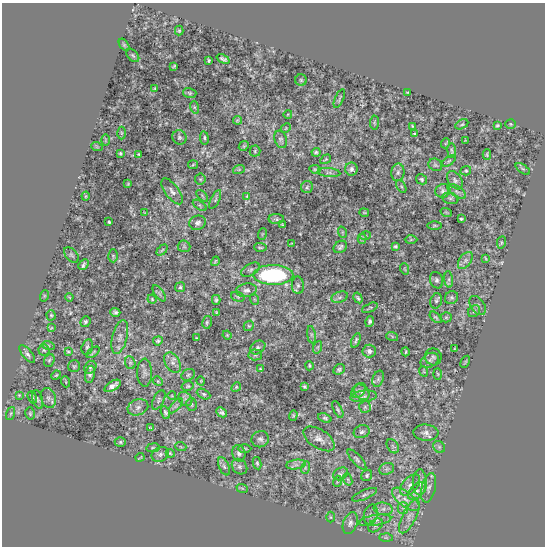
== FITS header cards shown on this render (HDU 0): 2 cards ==
NAXIS1  =                  543
NAXIS2  =                  544

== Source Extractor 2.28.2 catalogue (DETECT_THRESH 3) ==
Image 543 x 544 px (HDU 0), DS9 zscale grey, 1 PNG px = 1 image px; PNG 547 x 548 px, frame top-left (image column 1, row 544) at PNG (2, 3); each listed source drawn as its Kron ellipse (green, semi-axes under 4 px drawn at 4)
Background -0.00144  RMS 5.1e-04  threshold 0.00152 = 3 sigma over >= 5 px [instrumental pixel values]
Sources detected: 229; all 229 listed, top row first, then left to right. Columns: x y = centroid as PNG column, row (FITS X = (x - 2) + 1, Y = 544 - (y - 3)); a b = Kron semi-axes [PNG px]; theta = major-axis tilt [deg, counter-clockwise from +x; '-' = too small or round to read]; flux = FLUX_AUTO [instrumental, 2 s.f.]
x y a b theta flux
179 31 5 4 - 0.036
124 45 7 4 -54 0.051
133 55 8 5 -48 0.057
223 59 7 3 -25 0.062
209 60 3 2 - 0.037
174 66 4 2 - 0.032
301 80 6 5 - 0.055
155 88 4 3 - 0.028
407 92 3 2 - 0.03
190 93 7 5 -16 0.054
339 99 10 2 66 0.049
194 107 6 4 -71 0.047
288 114 4 3 - 0.025
238 120 4 3 - 0.046
374 123 7 4 84 0.042
462 124 7 4 28 0.056
510 124 5 4 - 0.041
497 125 3 3 - 0.046
412 126 4 2 - 0.03
286 128 5 4 - 0.035
121 133 6 4 -89 0.038
415 134 3 3 - 0.054
179 137 7 7 - 0.08
204 138 7 4 -83 0.059
281 139 9 6 -70 0.08
105 140 6 4 90 0.032
466 141 3 2 - 0.026
446 143 5 3 - 0.027
244 146 5 4 - 0.039
97 147 6 3 -19 0.032
255 151 5 5 - 0.049
452 151 7 3 -84 0.057
316 152 4 3 - 0.057
120 153 3 3 - 0.04
139 154 3 2 - 0.036
487 155 5 4 - 0.045
326 159 6 3 32 0.035
449 161 8 4 36 0.052
193 165 5 3 - 0.031
435 165 7 6 - 0.068
239 169 6 4 19 0.047
315 169 6 3 -8 0.044
351 169 6 6 - 0.098
523 169 8 4 -35 0.045
466 171 5 4 - 0.049
398 172 9 6 82 0.11
329 173 11 4 -4 0.086
200 179 5 5 - 0.054
421 179 6 5 - 0.052
455 180 10 6 -56 0.11
128 184 3 2 - 0.031
401 186 7 4 -59 0.051
307 187 6 6 - 0.063
172 191 15 6 -53 0.14
443 191 7 6 - 0.094
457 192 10 5 -33 0.11
86 196 4 4 - 0.034
202 196 7 2 -46 0.035
247 196 4 3 - 0.026
450 198 8 5 -11 0.068
215 199 10 4 64 0.066
200 205 8 4 -35 0.063
145 212 4 2 - 0.026
446 212 6 3 -19 0.029
364 213 5 2 - 0.03
276 219 8 5 -1 0.073
461 219 3 3 - 0.044
109 222 3 3 - 0.04
198 223 8 7 - 0.12
282 225 4 2 - 0.028
434 225 7 3 0 0.047
342 232 6 3 -71 0.033
262 234 6 3 71 0.033
366 236 5 3 - 0.026
362 239 5 4 - 0.051
411 240 6 4 2 0.048
501 243 6 4 81 0.04
292 244 4 2 - 0.026
184 246 6 6 - 0.059
395 246 4 4 - 0.056
260 247 6 2 -5 0.041
340 247 7 5 39 0.081
162 250 6 3 45 0.046
71 255 9 5 -48 0.07
113 256 6 5 - 0.047
485 258 4 2 - 0.028
465 260 10 6 53 0.13
215 261 5 3 - 0.04
84 265 6 3 46 0.072
405 269 6 3 -70 0.026
251 270 10 5 28 0.11
273 275 20 10 -1 4.2
449 279 8 4 -83 0.068
437 280 8 6 -70 0.097
298 285 9 6 -87 0.096
180 287 5 5 - 0.051
246 290 10 6 9 0.13
159 293 9 4 -55 0.075
44 296 6 3 72 0.036
69 297 4 2 - 0.03
238 297 7 5 -18 0.049
340 297 8 5 19 0.093
358 298 6 3 -59 0.055
451 298 7 6 - 0.072
152 299 4 4 - 0.037
254 299 6 3 -71 0.036
216 300 5 3 - 0.05
436 301 8 5 74 0.062
478 306 11 6 -56 0.11
370 308 8 3 24 0.043
474 311 7 5 42 0.063
115 312 5 4 - 0.069
216 312 4 3 - 0.032
51 315 5 4 - 0.04
436 317 7 4 -44 0.059
446 317 5 5 - 0.046
85 322 6 5 - 0.064
207 322 6 5 - 0.054
369 322 5 3 - 0.081
249 326 5 5 - 0.051
51 328 3 2 - 0.026
227 335 4 4 - 0.036
311 335 8 4 -82 0.079
392 336 6 4 -20 0.038
120 337 17 7 76 0.24
196 338 2 2 - 0.021
356 340 7 3 67 0.068
158 341 5 4 - 0.062
48 345 6 4 -19 0.046
87 347 8 5 74 0.074
318 347 6 4 71 0.051
258 348 8 6 34 0.088
455 348 3 2 - 0.025
44 350 5 5 - 0.061
369 351 7 6 - 0.12
68 352 3 2 - 0.038
93 352 7 3 37 0.047
406 352 4 2 - 0.04
27 354 11 4 -50 0.1
255 355 6 5 - 0.077
433 357 8 8 - 0.094
49 360 7 5 66 0.058
430 360 9 6 28 0.099
465 362 6 3 60 0.037
130 363 6 5 - 0.062
172 363 11 7 -60 0.15
74 366 6 6 - 0.057
309 366 5 4 - 0.043
90 367 7 5 53 0.063
260 369 3 2 - 0.027
339 369 6 5 - 0.055
423 371 5 3 - 0.028
145 373 14 7 -89 0.14
90 374 8 4 79 0.095
438 374 6 4 -88 0.037
56 375 5 4 - 0.04
188 375 7 5 28 0.076
378 379 8 5 71 0.084
158 381 5 4 - 0.044
201 381 4 3 - 0.027
66 382 5 3 - 0.028
113 386 9 4 31 0.19
188 386 6 4 14 0.049
236 387 5 4 - 0.041
305 387 4 3 - 0.048
359 391 8 6 50 0.094
362 392 9 6 -47 0.11
204 394 7 4 -27 0.058
19 395 3 3 - 0.029
172 396 4 2 - 0.025
364 396 13 6 6 0.14
32 397 6 3 -69 0.051
48 398 10 7 -73 0.13
38 399 10 5 -73 0.08
185 399 8 6 -46 0.1
159 400 10 5 63 0.081
191 404 6 5 - 0.059
176 406 9 3 48 0.056
138 407 10 8 20 0.16
365 407 6 6 - 0.061
338 410 9 4 -63 0.06
165 412 6 4 -67 0.062
222 412 6 4 -45 0.08
11 413 7 3 71 0.04
30 413 6 4 -76 0.05
293 415 5 4 - 0.046
325 418 7 4 -22 0.068
151 428 4 2 - 0.033
362 432 8 6 19 0.097
426 433 12 8 -4 0.17
260 439 9 8 - 0.12
319 439 18 9 -33 0.25
120 442 5 5 - 0.052
393 446 8 5 -58 0.074
181 447 5 3 - 0.033
439 447 6 5 - 0.058
153 448 7 3 8 0.043
244 448 7 3 0 0.044
170 453 4 3 - 0.043
239 453 8 6 -76 0.12
160 454 9 7 29 0.13
140 457 4 2 - 0.032
357 459 13 4 -47 0.098
257 463 6 4 -80 0.045
296 465 10 4 8 0.12
224 466 9 5 -65 0.093
239 467 8 7 - 0.11
305 468 6 4 73 0.05
387 469 8 5 21 0.085
340 474 8 5 30 0.072
367 475 6 5 - 0.06
348 479 6 4 -70 0.045
337 481 6 3 71 0.038
420 482 13 7 89 0.16
410 485 12 7 48 0.19
242 488 6 3 -18 0.038
429 488 15 7 76 0.16
417 491 11 6 44 0.16
365 495 13 4 23 0.1
406 499 16 7 -38 0.31
403 508 5 5 - 0.062
383 509 9 6 -7 0.13
371 515 10 7 76 0.13
409 516 18 6 64 0.22
330 517 5 3 - 0.028
375 520 16 5 8 0.16
350 523 11 7 71 0.13
375 525 8 6 39 0.083
386 537 6 4 -1 0.042